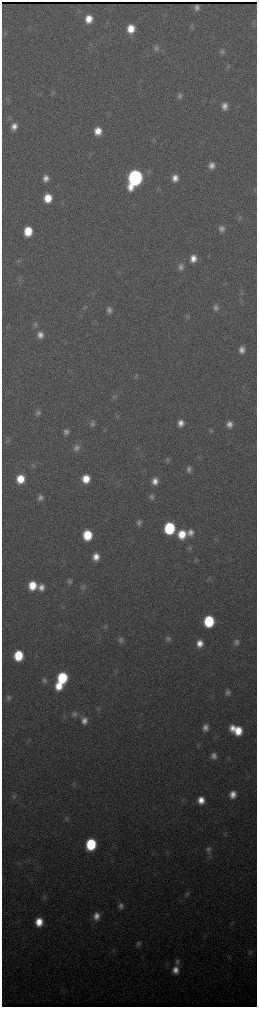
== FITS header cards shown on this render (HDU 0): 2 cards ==
NAXIS1  =                  510 / length of data axis 1
NAXIS2  =                 2010 / length of data axis 2

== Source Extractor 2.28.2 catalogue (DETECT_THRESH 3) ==
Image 510 x 2010 px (HDU 0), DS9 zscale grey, zoomed out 1/2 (1 PNG px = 2 x 2 image px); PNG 259 x 1009 px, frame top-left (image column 2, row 2010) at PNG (2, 2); no overlay
Background 3620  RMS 40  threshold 120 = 3 sigma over >= 5 px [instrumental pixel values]
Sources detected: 98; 1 cannot appear on this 1/2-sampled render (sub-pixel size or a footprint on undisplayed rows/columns) and is not listed; the other 97 listed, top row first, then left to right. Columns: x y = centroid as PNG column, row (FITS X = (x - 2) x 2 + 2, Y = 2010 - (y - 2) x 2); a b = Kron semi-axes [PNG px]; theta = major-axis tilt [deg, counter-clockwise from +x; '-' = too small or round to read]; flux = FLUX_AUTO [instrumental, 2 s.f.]
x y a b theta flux
89 19 8 7 - 1.3e+05
192 26 6 5 - 1.6e+04
131 29 8 7 - 1.6e+05
4 33 6 4 -70 1.4e+04
156 48 8 7 - 3.2e+04
222 51 7 6 - 2.8e+04
228 67 6 5 - 1.5e+04
180 96 7 6 - 2.7e+04
224 106 8 7 - 6.0e+04
14 126 8 7 - 6.5e+04
98 131 7 6 - 1.3e+05
212 166 7 6 - 6.1e+04
46 178 8 6 88 6.4e+04
135 178 11 8 70 3.0e+06
175 178 8 7 - 8.1e+04
48 198 7 6 - 1.9e+05
240 218 7 5 75 1.6e+04
222 229 7 6 - 4.3e+04
28 231 8 7 - 2.5e+05
193 258 7 7 - 8.5e+04
18 261 5 2 - 8.3e+03
181 267 9 8 - 4.8e+04
20 279 7 3 67 1.4e+04
242 292 7 3 77 1.4e+04
215 307 8 7 - 3.8e+04
85 308 6 3 57 1.4e+04
109 310 8 6 -79 4.5e+04
188 317 8 5 57 1.7e+04
35 324 8 6 73 2.8e+04
40 335 8 7 - 6.5e+04
242 350 8 6 90 6.0e+04
135 376 4 2 - 7.7e+03
114 397 7 6 - 2.1e+04
38 413 7 6 - 2.7e+04
181 423 7 6 - 7.0e+04
92 424 7 6 - 2.6e+04
229 424 7 7 - 6.0e+04
211 431 7 5 57 1.8e+04
66 432 7 6 - 3.7e+04
8 440 7 5 43 1.9e+04
76 447 10 8 83 4.7e+04
167 460 8 5 78 1.9e+04
33 465 8 6 83 2.1e+04
189 469 8 6 77 3.6e+04
20 479 8 7 - 2.0e+05
86 479 7 6 - 1.7e+05
155 481 8 6 84 7.7e+04
152 497 7 6 - 2.7e+04
40 498 7 6 - 4.0e+04
139 523 7 6 - 3.3e+04
169 528 8 7 - 7.8e+05
190 532 9 8 - 6.7e+04
182 534 9 8 - 2.1e+05
87 535 8 7 - 3.3e+05
190 547 6 3 16 1.4e+04
96 557 7 6 - 9.3e+04
196 559 5 4 - 1.3e+04
209 579 6 1 -28 5.7e+03
69 581 7 5 79 2.4e+04
32 585 8 7 - 2.0e+05
41 587 8 7 - 6.8e+04
83 587 8 6 -89 2.4e+04
209 621 8 7 - 5.9e+05
105 627 7 6 - 1.9e+04
168 639 7 6 - 2.8e+04
121 640 7 6 - 2.8e+04
236 642 8 7 - 3.7e+04
200 643 7 6 - 8.6e+04
18 656 8 7 - 3.5e+05
62 678 8 7 - 5.9e+05
44 681 7 6 - 2.6e+04
59 686 8 7 - 1.8e+05
228 692 7 7 - 3.2e+04
9 698 8 6 81 2.8e+04
74 714 9 8 - 3.6e+04
84 721 9 8 - 6.7e+04
205 727 7 6 - 5.4e+04
232 728 8 7 - 8.7e+04
238 731 9 8 - 2.0e+05
214 756 7 6 - 5.1e+04
233 794 8 6 79 8.6e+04
14 796 6 6 - 1.6e+04
201 800 7 7 - 1.1e+05
66 818 7 5 89 1.8e+04
91 844 9 7 78 6.1e+05
208 849 10 7 -85 4.0e+04
167 853 3 2 - 5.7e+03
187 894 7 6 - 2.1e+04
44 897 6 5 - 1.6e+04
121 906 8 7 - 4.3e+04
96 916 10 8 80 8.9e+04
39 922 8 7 - 1.6e+05
138 944 8 6 80 2.8e+04
114 950 6 3 -88 1.1e+04
250 952 6 6 - 1.8e+04
177 961 9 6 80 3.3e+04
175 970 9 7 76 8.6e+04
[1 sub-pixel or undisplayed-footprint detection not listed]